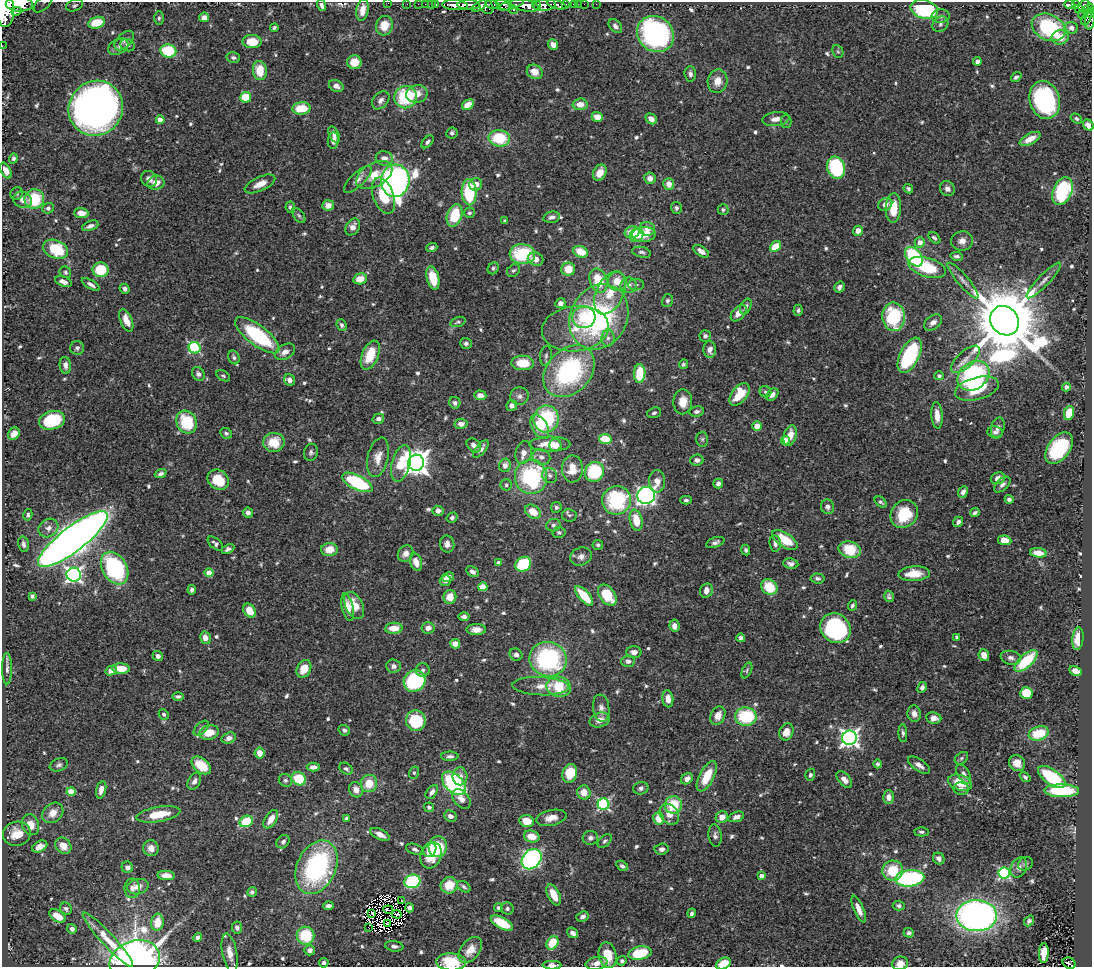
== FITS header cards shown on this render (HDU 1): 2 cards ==
NAXIS1  =                 1090
NAXIS2  =                  965

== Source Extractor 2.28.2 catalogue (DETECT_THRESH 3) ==
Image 1090 x 965 px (HDU 1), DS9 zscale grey, 1 PNG px = 1 image px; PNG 1094 x 969 px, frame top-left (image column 1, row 965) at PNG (2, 2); each listed source drawn as its Kron ellipse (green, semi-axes under 4 px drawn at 4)
Background 0.575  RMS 0.026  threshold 0.0772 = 3 sigma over >= 5 px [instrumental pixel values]
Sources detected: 684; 2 with non-positive FLUX_AUTO (blend fragments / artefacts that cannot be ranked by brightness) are neither listed nor drawn; of the other 682, the 500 brightest by FLUX_AUTO listed and drawn (182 fainter detections omitted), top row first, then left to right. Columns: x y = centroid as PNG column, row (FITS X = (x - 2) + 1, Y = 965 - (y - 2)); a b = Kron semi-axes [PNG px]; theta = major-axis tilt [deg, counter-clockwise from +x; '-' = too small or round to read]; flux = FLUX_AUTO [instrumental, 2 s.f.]
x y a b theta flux
43 3 12 6 43 7.2
388 3 2 2 - 4.3
19 4 13 7 -1 1800
407 4 2 2 - 6.9
418 4 2 2 - 7.4
425 4 2 2 - 9
431 4 2 2 - 7.4
435 4 3 3 - 29
492 4 7 4 -13 430
565 4 3 3 - 100
574 4 3 3 - 43
579 4 2 2 - 5.1
584 4 2 2 - 6.2
596 4 2 2 - 4.2
1069 4 5 3 - 100
74 5 9 5 20 4.8
321 5 6 4 -75 5.6
455 5 13 5 -4 880
468 5 11 4 -1 1100
503 5 8 4 -31 260
511 5 13 4 16 360
525 5 14 6 -11 2100
537 5 4 3 - 410
545 5 11 5 5 1200
556 5 10 4 -14 170
1075 5 4 4 - 88
479 6 8 4 29 280
486 6 8 6 -54 180
1084 6 6 5 - 310
1078 8 3 3 - 98
513 9 4 3 - 130
924 9 14 9 -15 180
1088 9 6 4 48 250
5 10 17 9 -87 4200
363 10 11 6 79 18
17 11 5 3 - 310
1091 13 5 2 - 140
1083 14 5 3 - 64
941 16 9 7 2 6.8
204 17 5 5 - 12
159 18 7 5 89 3.4
1086 18 8 3 64 86
1090 20 10 4 83 89
96 23 8 5 15 45
940 24 8 7 - 5.9
384 26 10 8 74 29
615 26 8 5 -48 7.3
274 27 4 3 - 3.5
1049 27 17 13 -26 150
1072 28 6 5 - 6.8
655 34 19 17 -41 380
1060 37 8 7 - 25
124 41 12 7 45 6.7
252 42 9 6 -2 35
128 45 7 6 - 5
553 45 6 4 -52 11
2 46 2 2 - 4
118 47 11 7 29 8
168 51 8 6 -14 75
838 51 7 5 -67 3.3
233 58 7 5 -12 4.8
977 61 4 4 - 12
354 62 7 7 - 26
260 70 9 7 -83 39
535 72 8 7 - 21
690 74 7 6 - 6.2
1016 77 6 4 38 4.6
717 81 11 10 - 19
336 86 7 5 -25 9.8
417 94 11 8 12 19
246 97 5 5 - 46
406 97 11 11 - 100
381 100 10 7 47 8.1
1045 100 19 15 -74 240
580 104 7 6 - 19
468 105 6 4 33 23
96 108 28 26 55 1300
301 108 9 6 3 45
597 117 6 5 - 19
651 119 6 5 - 13
776 119 13 7 7 12
1076 119 6 4 -34 4
160 120 4 4 - 23
786 121 6 5 - 3.6
1088 125 6 5 - 9
452 133 6 5 - 4.4
334 134 8 5 -64 6.6
499 138 11 8 -7 73
1030 139 11 5 28 20
333 141 8 5 84 8.5
428 142 7 4 49 4.8
13 158 5 4 - 3.7
384 158 8 7 - 13
836 168 11 9 -72 140
6 171 8 5 -62 12
600 173 8 6 60 23
374 175 20 11 29 35
650 178 6 5 - 12
149 179 8 7 - 10
358 179 18 6 43 11
395 181 16 14 84 930
156 183 8 7 - 15
260 184 16 7 25 19
476 184 6 6 - 13
669 184 6 5 - 14
908 189 5 4 - 3.5
947 189 8 7 - 8.2
1062 191 15 9 67 150
469 192 13 7 -88 110
17 193 6 6 - 3.5
383 196 19 10 -70 49
34 199 10 9 - 80
23 200 9 8 - 13
885 204 7 6 - 12
328 205 6 5 - 12
290 207 6 4 -80 4
48 208 6 5 - 5.2
676 208 6 5 - 4.3
893 208 14 7 87 39
723 210 5 5 - 3.7
81 213 7 5 -4 16
469 213 5 5 - 3.8
299 215 9 5 -52 4
455 215 11 7 71 68
551 217 8 5 11 7.5
505 221 3 3 - 3.6
90 226 8 4 22 6.8
353 227 9 6 57 11
647 229 8 6 -11 14
858 231 5 5 - 12
632 232 7 6 - 33
644 234 12 7 3 37
637 235 7 6 - 13
934 238 7 4 -43 4.4
962 241 11 9 9 12
920 242 5 5 - 15
775 246 6 4 38 33
432 248 6 4 21 4.7
56 249 13 9 -23 69
701 251 9 4 -33 12
581 252 7 5 -23 41
642 252 9 5 -13 4.4
522 254 13 10 -3 100
957 256 6 4 -9 4.3
914 257 11 7 -53 160
535 259 8 6 -20 16
927 267 19 9 -17 83
493 268 6 5 - 3.6
568 269 7 6 - 30
100 270 8 7 - 59
513 270 7 5 40 3.7
65 272 6 5 - 3.3
433 278 12 6 -76 40
360 279 7 5 13 21
1044 280 24 5 46 13
598 281 12 8 -71 60
617 281 9 9 - 27
963 281 23 5 -50 12
63 282 9 5 -22 9.6
91 284 10 4 -30 7.7
629 285 8 7 - 10
636 285 7 5 1 4.2
839 287 6 5 - 6.2
125 289 5 4 - 5.8
610 293 23 13 63 43
667 301 6 5 - 3.7
560 303 5 5 - 9.1
746 307 8 5 65 4.9
798 310 5 4 - 3.6
739 313 10 6 47 13
584 317 12 10 6 45
599 317 34 28 61 340
894 317 14 11 -88 120
126 320 12 6 -68 19
1004 321 15 13 -48 24000
458 322 8 4 19 3.8
933 323 10 6 38 9.9
342 325 6 5 - 4.4
575 329 33 22 7 67
257 335 27 10 -37 170
705 336 6 5 - 5.6
608 338 9 6 89 7.5
466 343 6 5 - 5.2
77 348 7 7 - 4.6
195 348 6 5 - 190
710 350 8 6 -88 10
285 352 11 7 31 12
370 355 15 8 68 51
910 355 19 9 63 180
546 356 10 6 83 5.5
234 357 7 5 -66 4.7
965 359 18 8 42 18
523 363 11 7 -2 41
683 364 5 4 - 3.4
65 365 8 5 -83 7.6
569 371 29 21 46 250
640 373 9 6 90 60
198 374 7 6 - 5.4
223 376 7 5 -31 3.6
939 376 5 4 - 4.6
973 376 17 13 36 250
290 380 6 5 - 9
1066 387 4 4 - 7.7
977 388 22 11 15 70
765 392 6 5 - 4.9
739 394 13 7 52 42
480 395 6 5 - 11
772 395 7 5 47 8.6
519 396 9 9 - 7.5
683 402 12 9 87 23
455 403 6 5 - 4.9
512 405 5 5 - 7.9
697 411 7 5 8 5.4
654 413 7 5 19 3.9
1069 413 7 5 78 38
937 415 13 5 -86 18
378 419 6 5 - 7.9
546 419 13 12 - 120
52 420 13 9 14 89
187 422 12 10 -63 77
461 424 6 5 - 9.8
757 426 5 4 - 16
540 427 13 7 -61 37
998 427 10 6 75 8.3
995 432 7 6 - 5.8
226 433 6 5 - 3.9
14 434 6 5 - 13
790 435 11 6 74 22
605 439 6 5 - 44
702 439 7 6 - 3.9
785 440 4 4 - 16
274 442 10 9 - 42
550 444 20 7 0 37
474 445 8 6 -40 7.8
555 445 6 6 - 18
1059 448 18 10 53 150
481 449 11 5 51 7.2
311 452 8 6 78 5.1
524 453 11 8 75 12
378 457 20 10 77 21
541 457 9 7 -24 9.7
697 460 6 5 - 7.2
401 463 19 9 76 60
416 463 8 8 - 1700
505 465 7 6 - 11
572 469 13 10 -89 31
594 472 10 9 - 120
161 474 6 4 21 4.8
550 475 8 7 - 7
531 477 17 16 - 200
998 478 7 5 23 9.6
218 480 11 9 -33 50
657 481 11 8 -89 15
357 482 17 7 -26 140
718 483 5 4 - 7.4
506 485 6 5 - 3.4
1002 485 10 5 43 7.3
963 492 6 4 67 8.9
646 495 9 8 - 560
1009 499 4 4 - 5.3
617 500 14 14 - 150
686 500 6 4 1 3.8
881 502 7 4 -40 4.1
556 507 5 5 - 4.5
828 507 7 6 - 6.7
438 511 5 5 - 8.6
533 512 8 6 -36 29
248 513 5 5 - 7.8
975 513 4 3 - 3.7
904 514 15 13 53 74
28 515 6 4 76 4
569 515 7 6 - 3.9
452 518 6 5 - 4.7
636 520 10 6 -78 37
958 522 5 4 - 6.4
553 525 7 6 - 4.7
48 528 10 8 36 11
559 532 6 5 - 3.7
73 539 43 12 37 2700
785 540 14 7 -34 50
1005 540 7 4 -9 19
715 542 9 5 19 5.6
215 543 9 5 -41 5.3
775 543 8 5 -82 8.2
23 544 8 5 -77 5.1
447 544 8 7 - 9.5
598 545 5 5 - 3.7
228 549 7 4 27 5.6
329 550 8 6 3 26
746 550 5 4 - 3.8
850 550 11 8 -17 57
405 553 8 7 - 12
1038 553 8 4 -6 23
581 556 11 9 19 9.7
416 562 9 6 -71 18
499 563 4 3 - 8.2
523 564 8 7 - 110
791 564 7 5 -9 6.9
115 568 17 12 -59 220
472 572 7 5 -32 8.1
209 573 4 4 - 24
914 574 16 7 3 31
74 575 7 7 - 530
448 577 6 4 12 12
817 578 7 5 -4 4.2
445 580 6 5 - 8.2
483 587 4 4 - 35
769 587 8 7 - 49
192 590 5 4 - 4.9
706 591 7 6 - 15
607 595 12 7 -52 56
32 596 4 4 - 4.5
584 596 12 5 -48 54
889 596 6 4 -77 4.1
450 597 7 6 - 24
354 605 14 8 -63 31
852 605 5 4 - 3.6
348 607 14 5 -77 19
249 611 8 5 -59 30
464 616 5 4 - 6.1
674 626 6 5 - 11
394 628 9 5 4 25
428 628 6 6 - 11
836 628 16 14 -40 250
476 630 10 5 -1 14
956 637 4 3 - 3.5
205 638 6 5 - 13
741 638 4 4 - 5.7
1078 639 11 5 85 29
455 644 5 4 - 21
634 652 7 6 - 11
516 655 7 5 -34 6.7
984 655 6 5 - 16
158 656 5 5 - 9
1011 658 10 7 -11 7.8
548 659 19 17 -15 240
628 661 7 6 - 7.1
1026 661 14 6 42 87
394 666 7 6 - 7.9
7 669 16 5 90 6.8
121 669 9 5 -4 32
304 669 9 7 62 29
111 670 6 4 30 14
423 670 7 6 - 4.3
747 670 8 4 65 3.4
1076 671 6 4 -28 16
415 681 11 10 - 160
541 686 28 9 -2 24
559 687 12 10 -13 55
922 687 6 4 62 5.8
1026 693 6 6 - 53
178 696 5 3 - 4.5
668 699 9 5 -83 14
601 708 14 8 -82 11
164 714 5 5 - 4.2
914 714 8 6 -77 10
718 716 9 7 63 18
746 717 11 9 -3 100
934 718 8 5 -7 14
600 720 10 7 19 14
416 721 10 10 - 81
201 728 9 5 44 4.8
344 730 6 5 - 5
786 732 9 7 69 17
209 733 10 7 12 30
903 733 9 4 -87 4.2
1039 733 10 7 17 59
229 738 7 5 19 9.1
849 738 7 7 - 740
260 753 5 5 - 19
450 756 9 4 0 5.6
961 758 7 5 40 4
1017 763 8 7 - 18
877 764 4 4 - 4
59 765 9 6 21 5.2
201 765 11 7 -39 41
919 765 13 6 -35 10
313 767 6 4 -1 9
346 769 7 5 -35 4.7
414 773 6 5 - 3.3
570 773 9 7 73 54
964 774 11 6 -58 8
810 775 6 5 - 3.7
460 776 9 7 -89 14
707 776 16 7 62 44
1025 777 6 4 -40 3.7
1052 777 16 7 -35 130
299 779 7 6 - 61
687 779 6 5 - 9.9
844 779 10 5 -48 13
285 780 7 6 - 4.4
194 781 9 6 62 6.8
369 783 9 8 - 35
454 783 14 9 -44 190
960 783 12 7 -17 43
641 788 7 6 - 6.1
961 789 8 6 -8 7.6
101 790 9 5 75 11
356 790 8 7 - 14
1062 791 17 6 0 110
71 792 4 4 - 35
432 792 8 5 54 7.3
584 792 7 6 - 22
889 797 7 5 -89 12
461 799 11 7 -51 13
603 804 6 5 - 250
673 805 9 8 - 61
429 807 5 4 - 5.3
53 813 11 9 42 18
158 814 22 7 10 45
669 814 11 8 -53 18
450 816 6 5 - 8.9
722 817 6 5 - 14
736 817 8 5 20 9.1
347 818 4 3 - 4.1
551 818 15 7 11 18
658 818 6 5 - 28
271 819 10 5 57 18
246 821 7 5 27 65
526 821 7 6 - 26
31 825 10 8 -71 21
921 832 7 4 -1 3.7
17 834 14 12 12 29
380 834 10 5 -27 12
532 836 8 6 -17 28
715 836 11 6 -82 6.5
590 838 8 7 - 5.7
605 841 8 5 45 4.3
283 842 7 6 - 5.3
63 846 9 7 -47 22
40 847 8 5 28 14
438 847 10 9 - 79
151 848 8 7 - 14
415 849 9 5 -20 5.1
662 849 7 5 4 6.5
430 850 7 6 - 20
431 855 13 10 70 42
532 859 11 9 48 510
939 859 6 5 - 7.4
1025 864 8 6 35 4.6
622 866 6 4 -34 4.3
127 867 6 5 - 6.1
316 867 28 19 65 270
1019 867 10 8 64 9.4
893 871 10 9 - 53
1004 873 5 5 - 230
166 875 8 4 -4 12
761 876 4 3 - 9.9
910 878 14 8 6 290
412 881 8 7 - 170
449 885 8 8 - 36
138 887 11 7 12 14
464 887 7 5 -34 3.9
132 888 10 7 89 8.4
252 892 5 4 - 4.3
554 895 11 6 -64 26
402 901 3 2 - 3.7
328 906 5 3 - 6
899 906 6 5 - 4.7
409 908 4 4 - 5.4
498 908 4 4 - 3.7
66 909 6 5 - 4.2
507 909 6 6 - 4.4
859 909 14 5 -67 14
388 910 5 2 - 3.6
372 913 3 3 - 6.5
692 913 4 4 - 4.6
397 914 5 3 - 3.6
57 916 9 5 -32 23
977 916 20 15 -1 730
583 917 6 5 - 7.4
1029 921 6 4 52 3.7
157 922 8 6 81 28
387 923 3 3 - 3.9
502 923 12 5 -28 62
368 927 3 2 - 4.6
237 928 6 5 - 6.1
72 929 5 4 - 4.7
573 933 6 5 - 9.3
909 933 5 5 - 4.8
305 936 9 8 - 72
198 937 4 4 - 5
108 940 36 6 -47 37
552 943 7 5 59 47
394 946 9 5 -9 6.1
310 950 5 5 - 9.6
470 950 14 9 51 25
230 953 20 7 -80 17
640 953 12 6 10 81
1044 953 10 5 87 22
607 955 13 9 -78 36
135 960 25 19 19 1200
622 961 5 4 - 4.1
451 962 15 8 -3 62
324 963 5 5 - 3.9
596 963 11 6 11 12
900 963 8 6 13 14
1069 963 7 5 -27 38
723 964 8 5 26 36
552 965 9 4 0 12
At the frame edge (FLAGS 8, measured only in part): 15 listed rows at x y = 43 3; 388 3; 19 4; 321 5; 5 10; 1091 13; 1090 20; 2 46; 1088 125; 451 962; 596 963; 900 963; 1069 963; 723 964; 552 965
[182 fainter detections neither listed nor drawn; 2 non-positive-flux detections neither listed nor drawn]